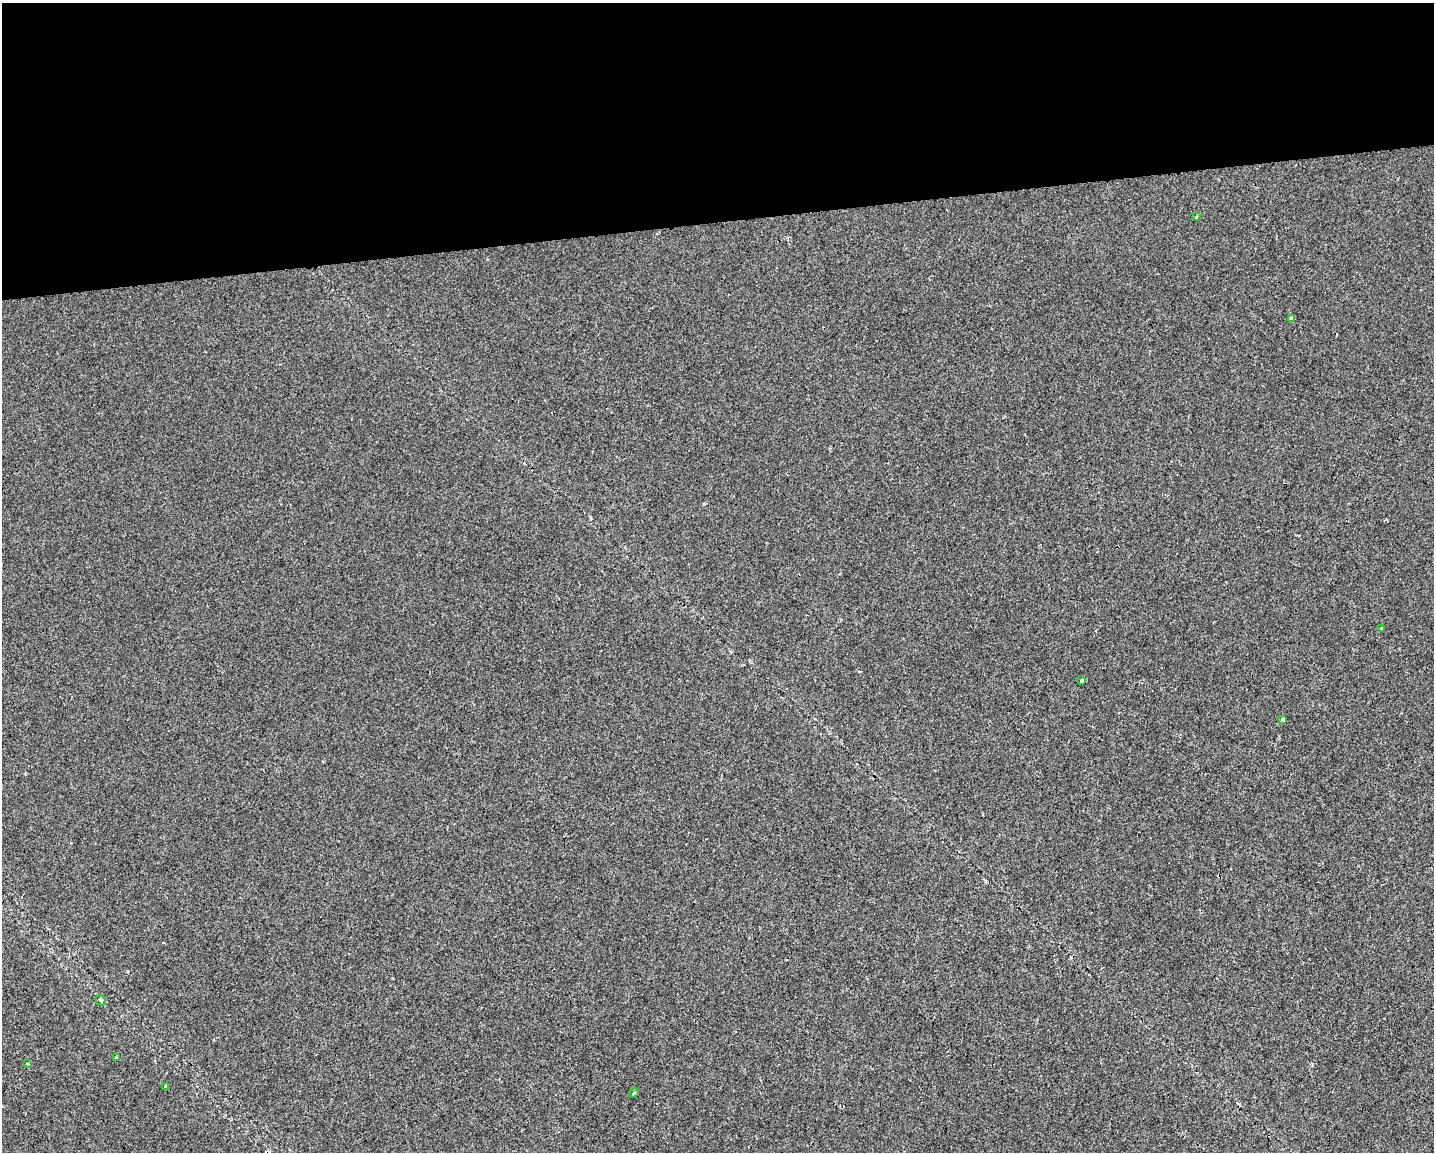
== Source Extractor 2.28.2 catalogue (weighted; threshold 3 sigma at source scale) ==
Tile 2 of 3 x 4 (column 2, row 1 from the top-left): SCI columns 1441-2872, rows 3452-4601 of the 4355 x 4601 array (HDU 1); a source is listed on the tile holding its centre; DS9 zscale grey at full resolution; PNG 1436 x 1154 px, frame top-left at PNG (2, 3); each listed source drawn as its Kron ellipse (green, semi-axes under 4 px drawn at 4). Shown black and unused: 19% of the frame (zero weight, under 2 of 3 exposures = <1% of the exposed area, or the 3 px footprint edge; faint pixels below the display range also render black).
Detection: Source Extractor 2.28.2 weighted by HDU 2 'WHT'; one run over the whole footprint, this tile lists its part. Background 3.87e-04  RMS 0.0042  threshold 0.0191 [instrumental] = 3 sigma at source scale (4.5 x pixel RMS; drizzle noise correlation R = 1.50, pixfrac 1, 0.0396/0.0396 arcsec/px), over >= 5 px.
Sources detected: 10; all 10 listed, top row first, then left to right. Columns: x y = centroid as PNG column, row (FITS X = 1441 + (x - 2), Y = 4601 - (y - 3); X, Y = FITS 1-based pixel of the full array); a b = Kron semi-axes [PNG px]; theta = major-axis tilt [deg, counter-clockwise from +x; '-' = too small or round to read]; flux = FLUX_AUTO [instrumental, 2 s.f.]
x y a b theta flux
1196 217 3 3 - 0.56
1292 318 3 3 - 1.9
1382 629 3 3 - 2.2
1082 681 4 3 - 0.58
1283 719 3 3 - 2.7
101 1000 5 4 - 0.53
117 1057 4 3 - 1.5
27 1064 3 3 - 0.71
165 1086 3 3 - 0.58
634 1093 5 4 - 0.65